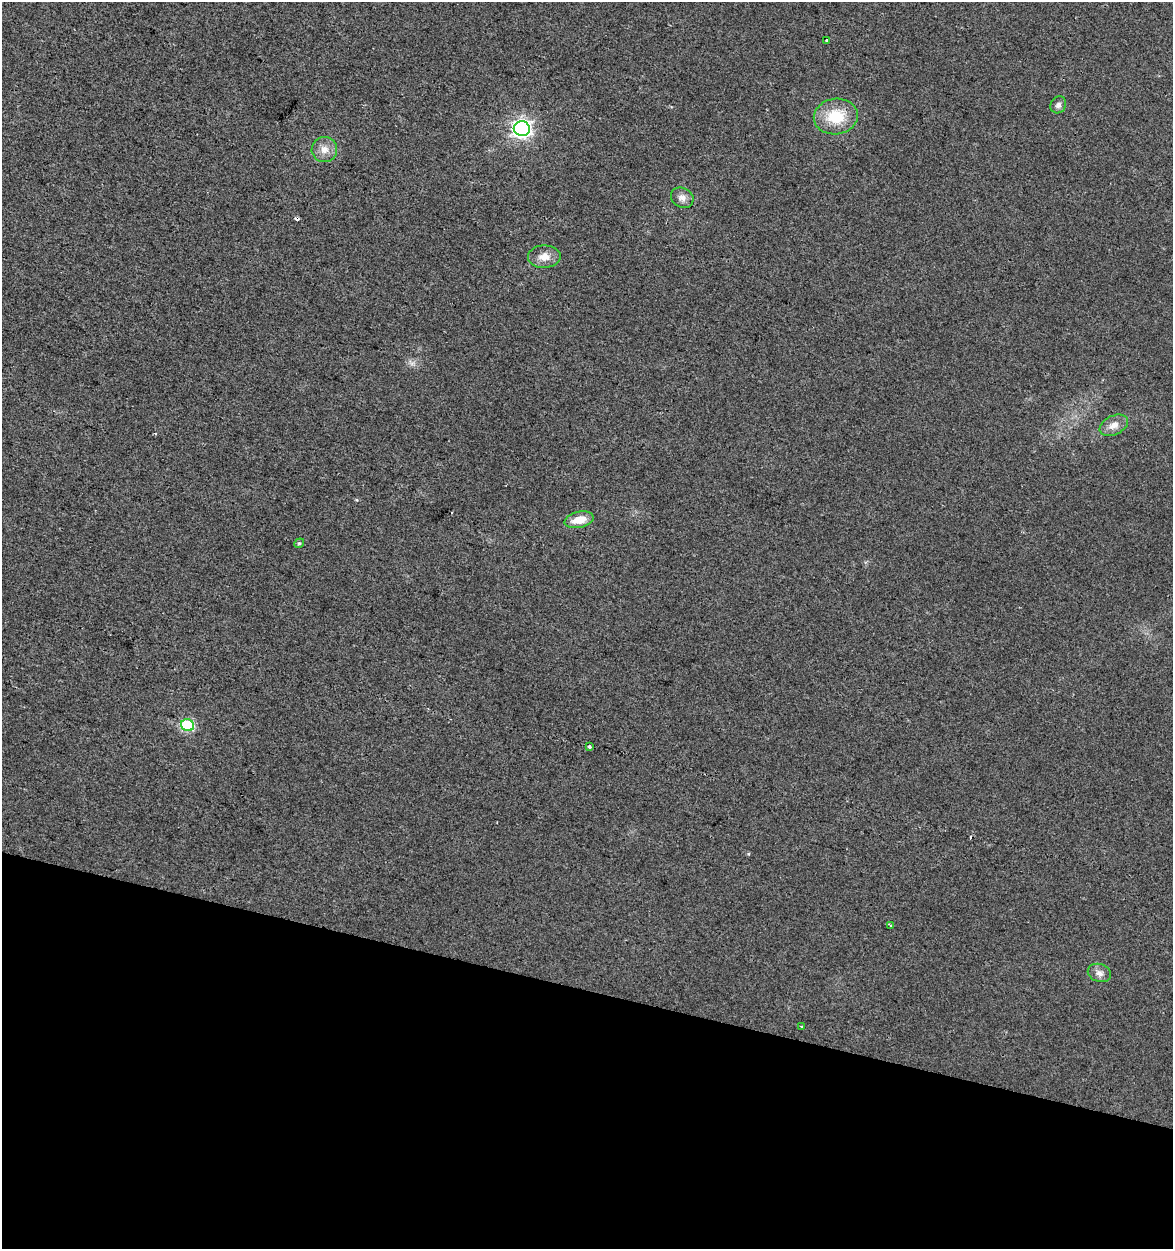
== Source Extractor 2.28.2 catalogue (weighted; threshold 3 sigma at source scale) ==
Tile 15 of 4 x 4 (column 3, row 4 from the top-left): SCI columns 2628-3798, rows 1-1247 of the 5193 x 4995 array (HDU 1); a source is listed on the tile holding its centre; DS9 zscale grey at full resolution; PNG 1175 x 1251 px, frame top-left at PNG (2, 2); each listed source drawn as its Kron ellipse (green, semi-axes under 4 px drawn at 4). Shown black and unused: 21% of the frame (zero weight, under 2 of 3 exposures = <1% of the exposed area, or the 3 px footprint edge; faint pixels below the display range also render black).
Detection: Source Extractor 2.28.2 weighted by HDU 2 'WHT'; one run over the whole footprint, this tile lists its part. Background 0.017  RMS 0.0078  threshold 0.035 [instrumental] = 3 sigma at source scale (4.5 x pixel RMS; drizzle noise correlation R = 1.50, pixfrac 1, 0.0396/0.0396 arcsec/px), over >= 5 px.
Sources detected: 17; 2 cosmic-ray / hot-pixel residue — neither listed nor drawn; the other 15 listed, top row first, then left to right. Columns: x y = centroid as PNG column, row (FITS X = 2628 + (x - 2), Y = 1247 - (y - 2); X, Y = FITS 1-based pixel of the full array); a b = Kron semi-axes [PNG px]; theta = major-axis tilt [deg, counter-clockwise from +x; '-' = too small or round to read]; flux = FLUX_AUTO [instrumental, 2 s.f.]
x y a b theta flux
827 40 3 3 - 5.8
1058 105 9 7 54 3
836 116 22 17 8 26
522 129 8 7 - 340
324 149 13 12 - 7.3
682 198 12 9 -29 4.5
544 257 16 11 1 8.1
1114 425 15 9 26 6.8
579 520 15 8 13 12
299 543 5 4 - 1
188 725 7 6 - 68
589 747 4 3 - 2.9
890 925 3 3 - 1.2
1099 973 12 9 -21 4.4
802 1026 3 2 - 0.99